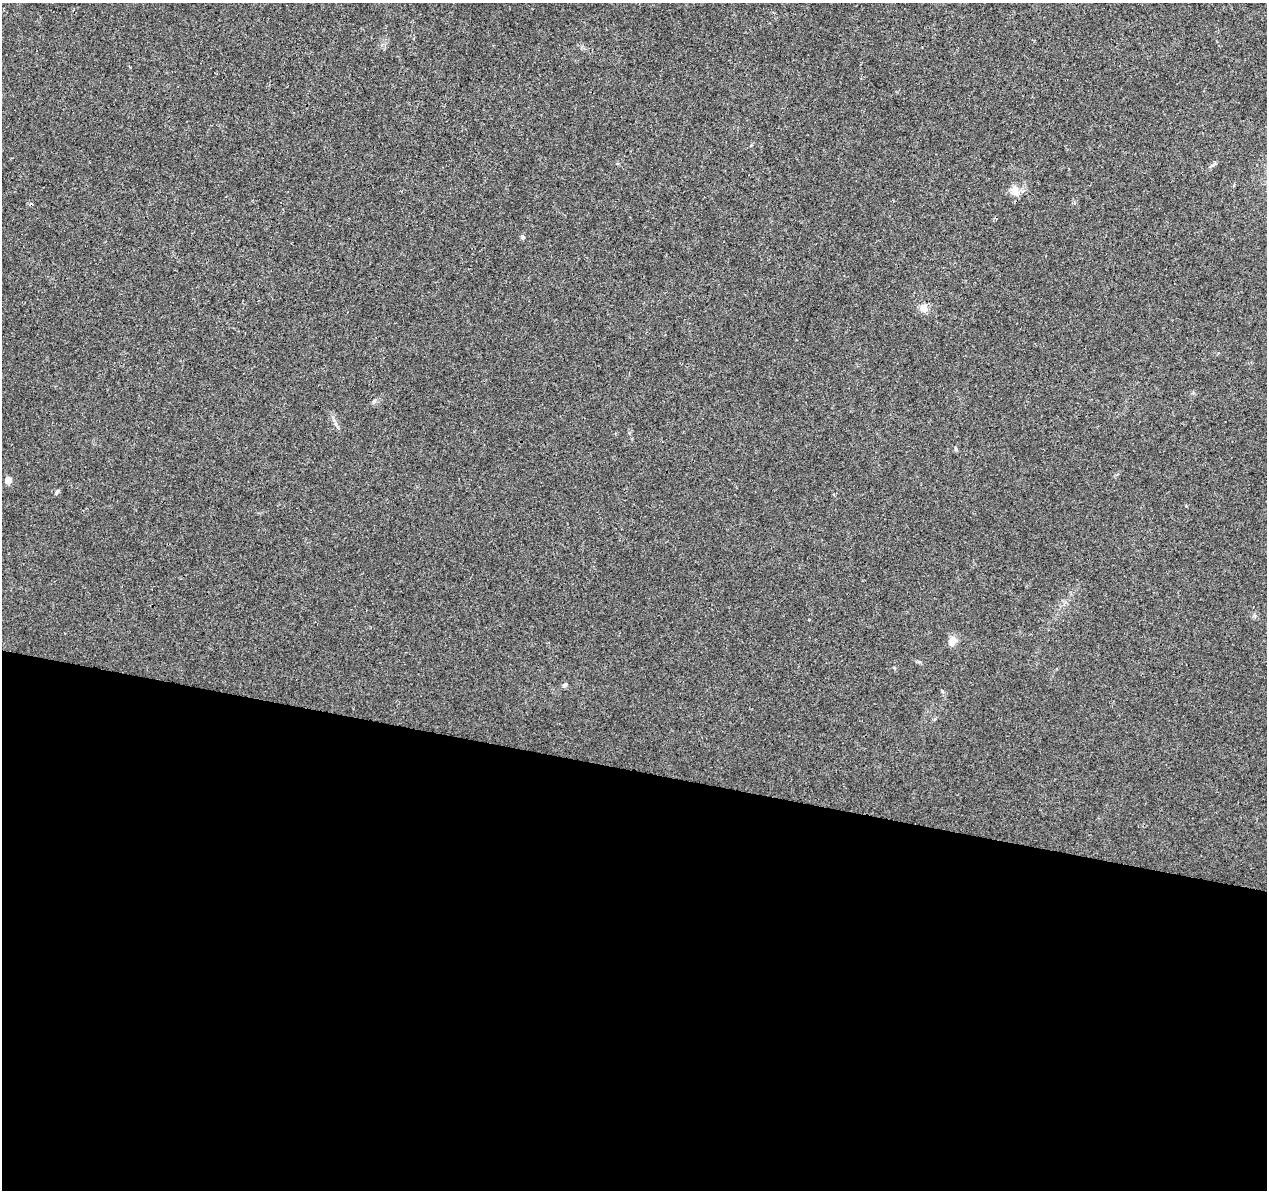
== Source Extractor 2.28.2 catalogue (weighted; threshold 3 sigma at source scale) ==
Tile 14 of 4 x 4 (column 2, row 4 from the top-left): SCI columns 1267-2531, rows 227-1414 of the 5076 x 5262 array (HDU 1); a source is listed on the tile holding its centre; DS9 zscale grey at full resolution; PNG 1269 x 1192 px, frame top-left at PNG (2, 3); no overlay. Shown black and unused: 35% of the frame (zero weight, under 3 of 4 exposures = <1% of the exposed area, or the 3 px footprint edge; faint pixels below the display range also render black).
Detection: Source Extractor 2.28.2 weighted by HDU 2 'WHT'; one run over the whole footprint, this tile lists its part. Background 0.0195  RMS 0.0029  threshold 0.0131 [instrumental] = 3 sigma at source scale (4.5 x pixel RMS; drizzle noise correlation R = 1.50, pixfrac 1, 0.0396/0.0396 arcsec/px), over >= 5 px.
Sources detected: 9; all 9 listed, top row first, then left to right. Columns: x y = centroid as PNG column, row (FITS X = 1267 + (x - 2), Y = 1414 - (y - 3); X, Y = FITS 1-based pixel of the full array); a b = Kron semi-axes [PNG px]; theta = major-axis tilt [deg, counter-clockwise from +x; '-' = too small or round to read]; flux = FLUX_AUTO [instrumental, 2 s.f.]
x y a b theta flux
1015 190 15 11 -76 2.6
523 237 6 5 - 0.51
924 308 9 8 - 2
956 449 6 3 -70 0.33
8 480 5 5 - 4.1
56 492 7 4 58 0.48
952 641 12 8 70 2.4
565 685 6 5 - 0.53
942 691 6 3 -72 0.29